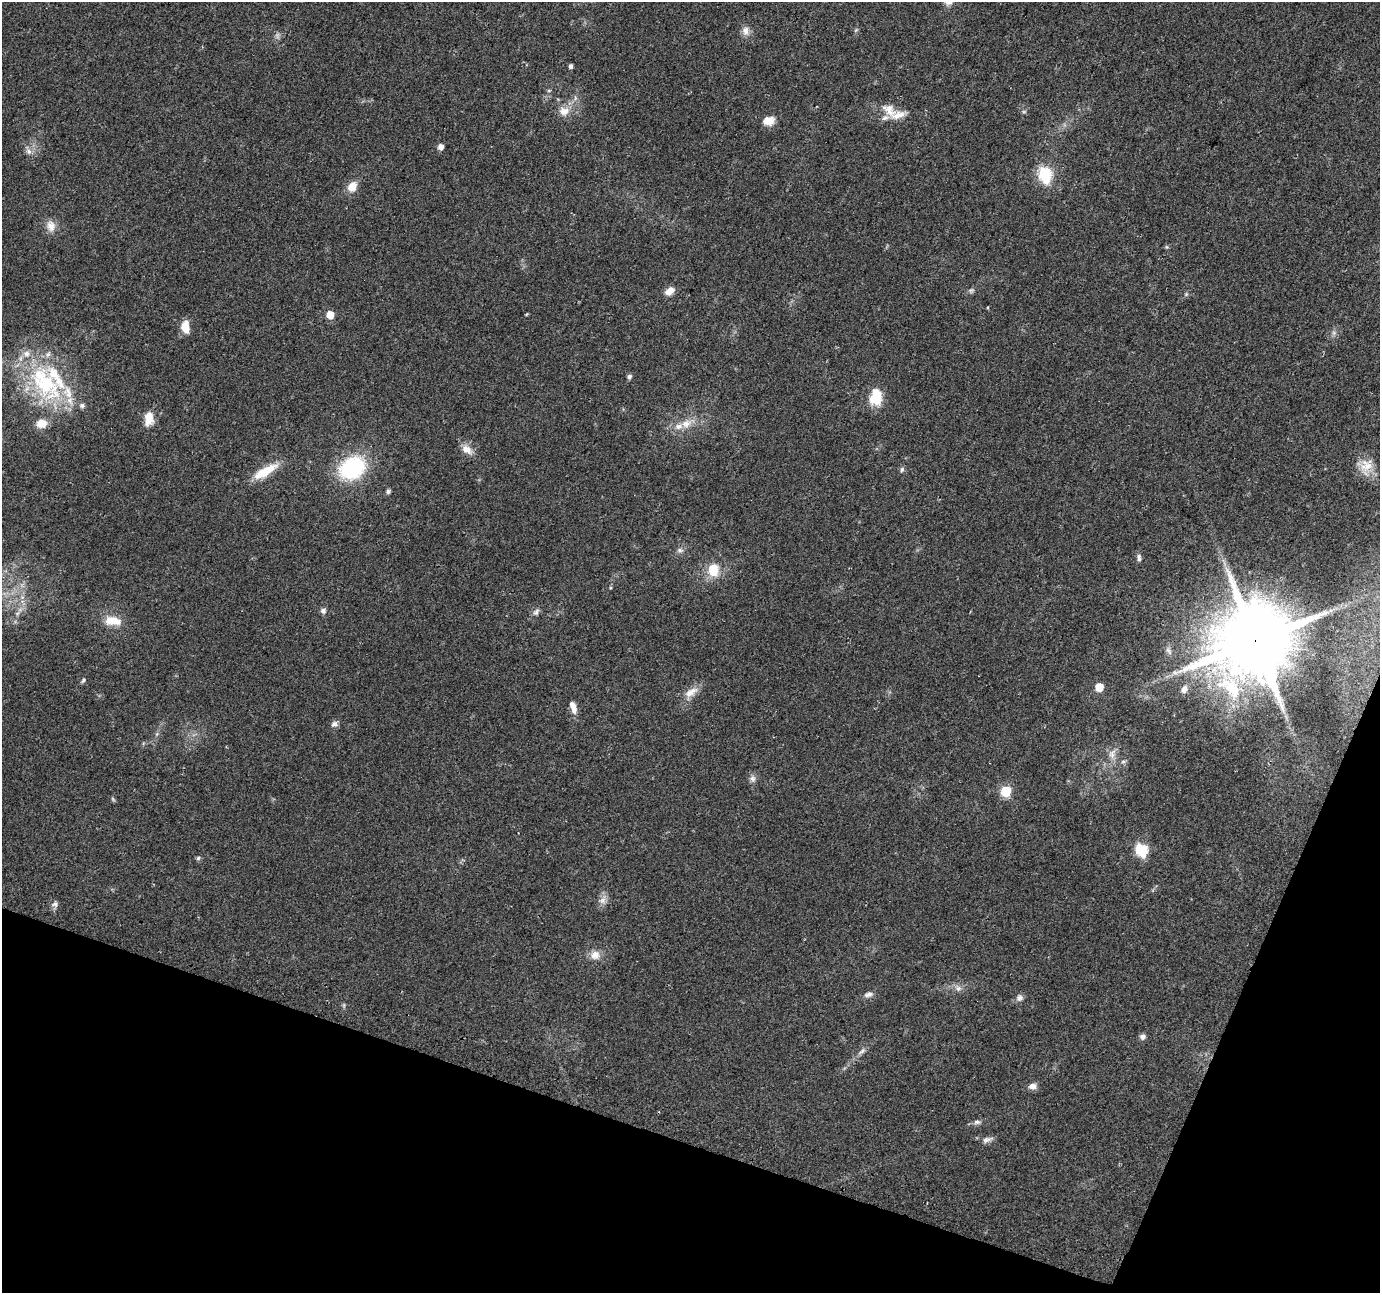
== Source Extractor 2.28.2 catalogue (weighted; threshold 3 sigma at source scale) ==
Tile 15 of 4 x 4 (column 3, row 4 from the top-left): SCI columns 2776-4153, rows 308-1598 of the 5541 x 5715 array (HDU 1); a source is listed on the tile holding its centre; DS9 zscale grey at full resolution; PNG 1382 x 1295 px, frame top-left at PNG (2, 2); no overlay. Shown black and unused: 17% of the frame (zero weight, under 2 of 3 exposures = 2% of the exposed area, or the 3 px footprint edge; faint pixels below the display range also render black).
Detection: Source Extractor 2.28.2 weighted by HDU 2 'WHT'; one run over the whole footprint, this tile lists its part. Background 0.0562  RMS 0.0084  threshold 0.0379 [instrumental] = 3 sigma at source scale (4.5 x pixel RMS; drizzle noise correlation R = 1.50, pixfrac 1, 0.0396/0.0396 arcsec/px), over >= 5 px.
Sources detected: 76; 3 too faint to see at this stretch — not listed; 9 inside a brighter listed object's ellipse — not listed separately; the other 64 listed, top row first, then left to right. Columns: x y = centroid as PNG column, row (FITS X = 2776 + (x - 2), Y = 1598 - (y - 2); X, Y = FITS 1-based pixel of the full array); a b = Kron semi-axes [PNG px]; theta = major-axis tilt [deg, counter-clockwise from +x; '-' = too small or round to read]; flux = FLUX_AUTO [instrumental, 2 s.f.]
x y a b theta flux
856 30 7 4 45 1.2
746 31 12 10 -81 5.6
571 66 5 4 - 2.4
889 110 25 14 -43 13
564 111 15 14 - 10
1024 112 6 4 0 1.2
768 121 13 9 8 10
441 147 5 5 - 6.4
28 151 9 7 -63 3.9
1044 174 7 6 - 110
352 187 12 9 56 10
51 226 16 12 -82 8.2
1167 247 5 5 - 1.2
670 291 10 7 33 8.2
1186 294 5 5 - 1.3
527 314 5 3 - 0.71
330 315 5 5 - 16
185 327 13 8 -82 13
629 377 6 5 - 2.3
45 384 53 34 -58 99
876 397 20 13 84 21
149 419 17 10 83 12
686 423 17 12 29 11
467 449 16 10 -36 8.4
1365 466 22 21 - 16
352 468 29 22 32 74
902 469 8 5 73 1.9
265 471 33 10 30 22
388 491 5 5 - 2.6
680 550 10 7 -10 2.9
1139 558 11 6 -85 2.6
713 570 17 14 89 18
610 588 5 4 - 0.9
1331 610 7 4 18 2.1
323 611 8 7 - 2.7
536 612 11 7 52 3.3
17 613 9 5 33 2.8
113 621 21 11 -7 15
1255 641 23 21 50 9800
1168 651 13 6 -62 3.7
83 680 7 5 57 1.6
1099 687 6 5 - 19
1184 689 11 8 59 4.8
691 692 22 11 36 9.7
573 707 16 7 -72 6.7
334 724 9 7 36 3.2
157 734 7 4 71 1.4
1112 754 14 10 74 7.2
1123 761 7 5 1 1.8
752 779 10 8 -84 3.5
1005 791 6 6 - 57
1141 850 6 6 - 92
198 858 6 5 - 1.6
603 900 14 10 66 5.5
55 904 8 8 - 3
595 955 14 12 16 8.1
958 988 9 8 - 3.7
868 994 12 7 14 3.8
1019 998 10 9 - 3.5
1142 1037 7 7 - 3
862 1051 14 5 41 3.5
1032 1086 10 7 0 4.9
977 1122 10 6 -1 2.9
987 1139 15 7 15 3.9
Overlapping masked pixels (flux is a lower limit): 1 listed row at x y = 1255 641